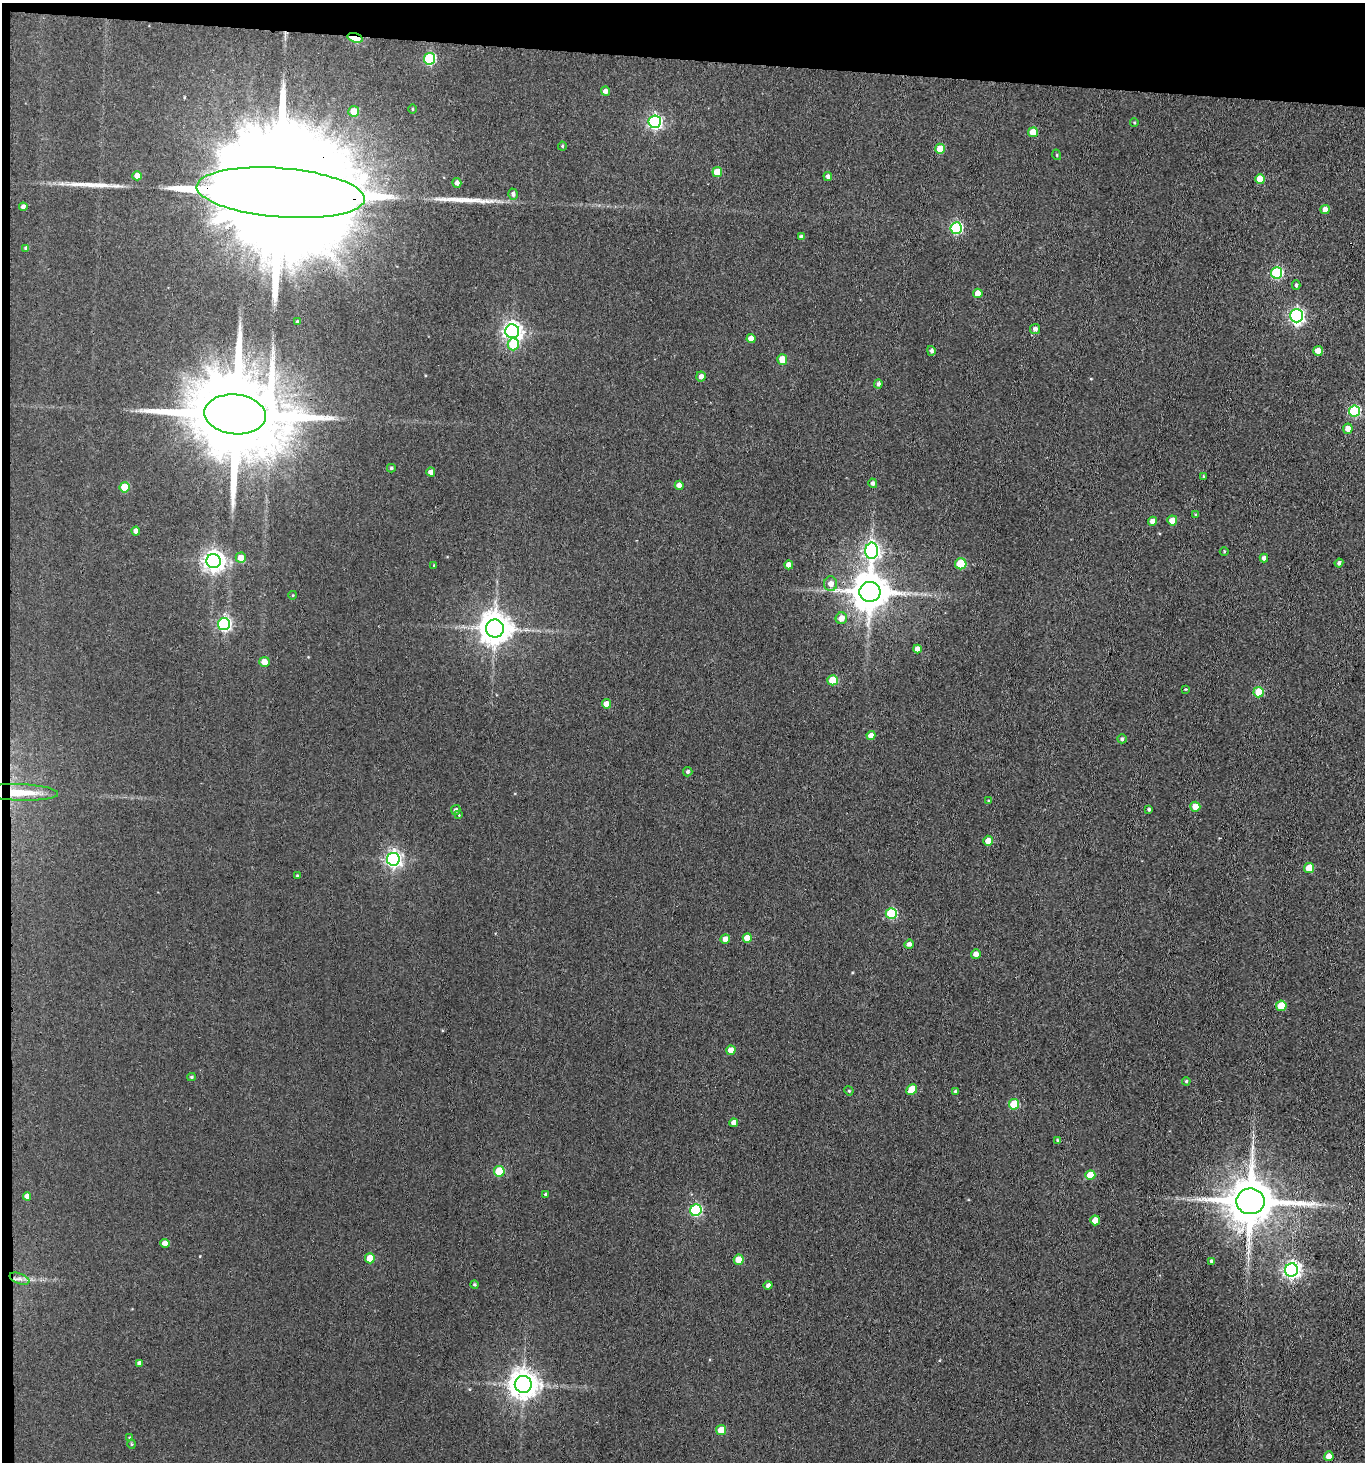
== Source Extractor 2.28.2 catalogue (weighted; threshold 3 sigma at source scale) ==
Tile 1 of 3 x 3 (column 1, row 1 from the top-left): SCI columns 220-1582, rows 2925-4384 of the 4470 x 4389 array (HDU 1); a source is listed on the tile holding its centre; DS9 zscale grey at full resolution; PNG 1367 x 1464 px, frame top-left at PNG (2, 3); each listed source drawn as its Kron ellipse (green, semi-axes under 4 px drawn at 4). Shown black and unused: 5% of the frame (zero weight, under 3 of 4 exposures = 5% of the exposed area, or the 3 px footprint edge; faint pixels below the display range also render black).
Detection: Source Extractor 2.28.2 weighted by HDU 2 'WHT'; one run over the whole footprint, this tile lists its part. Background 0.063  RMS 0.0065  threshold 0.0292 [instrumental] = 3 sigma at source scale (4.5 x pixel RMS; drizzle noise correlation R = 1.50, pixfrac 1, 0.05/0.05 arcsec/px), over >= 5 px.
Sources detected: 124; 2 inside a brighter object's white glare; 2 long thin detections or spike segments (spike, bleed or trail) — neither listed nor drawn; the other 120 listed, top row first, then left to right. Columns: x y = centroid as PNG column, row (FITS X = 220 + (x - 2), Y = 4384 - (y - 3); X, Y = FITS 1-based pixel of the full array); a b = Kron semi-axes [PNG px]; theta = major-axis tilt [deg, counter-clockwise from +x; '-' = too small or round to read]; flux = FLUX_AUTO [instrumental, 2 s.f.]
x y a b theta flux
355 38 8 4 -15 33
429 59 6 5 - 58
605 91 4 4 - 2.7
412 109 5 3 - 0.62
354 111 5 5 - 9.5
655 122 6 6 - 140
1134 123 4 3 - 0.63
1033 132 5 5 - 10
562 146 4 4 - 0.64
940 149 5 4 - 13
1057 155 5 3 - 0.57
717 172 5 5 - 13
137 176 5 4 - 5.1
828 176 4 4 - 2.1
1260 179 5 5 - 10
457 183 5 4 - 2.4
281 193 84 24 -5 60000
513 194 5 5 - 1.9
23 207 4 4 - 1.9
1325 210 5 4 - 5.6
956 228 6 5 - 71
801 237 4 4 - 1.8
26 248 4 4 - 1.7
1277 273 5 5 - 61
1296 285 5 4 - 0.96
978 293 5 4 - 6.6
1297 316 7 6 - 140
297 322 3 3 - 1
1035 329 5 5 - 2.5
512 331 7 7 - 280
751 338 4 4 - 4.5
513 344 6 5 - 20
931 351 5 4 - 1.5
1318 351 5 5 - 6.3
782 359 5 5 - 13
701 376 5 4 - 2.9
878 384 4 4 - 1.6
1354 411 5 5 - 56
235 414 31 20 -5 15000
1348 429 5 5 - 5.9
391 468 4 3 - 0.88
431 472 4 4 - 2.8
1203 476 3 3 - 0.7
873 483 5 4 - 1.5
679 485 4 4 - 3
124 487 5 5 - 19
1196 515 4 4 - 0.67
1172 520 5 5 - 6.3
1152 521 4 4 - 3.5
136 531 4 4 - 3.9
872 551 8 6 89 200
1224 552 4 3 - 0.57
241 558 5 5 - 7.2
1264 558 4 4 - 2
214 561 7 7 - 390
1339 563 4 4 - 1.6
961 564 5 5 - 19
434 565 4 2 - 0.47
789 565 4 4 - 4.1
831 584 7 6 - 4.5
870 592 10 10 - 1700
293 595 4 3 - 0.48
841 618 6 5 - 5.2
224 624 6 6 - 110
495 628 9 9 - 1100
917 649 4 4 - 3.9
264 662 5 5 - 5.6
833 680 5 5 - 18
1185 689 4 3 - 0.56
1259 692 5 5 - 18
606 704 4 4 - 7.7
871 736 4 4 - 4.6
1122 739 5 4 - 1.3
688 772 5 4 - 1.2
20 792 38 8 -2 14
988 801 3 3 - 0.56
1195 807 5 5 - 9.1
1149 809 3 3 - 1
456 810 5 4 - 2
459 815 4 4 - 0.53
988 841 5 5 - 6
393 859 6 6 - 200
1309 868 5 5 - 13
297 876 3 3 - 0.66
891 913 5 5 - 40
747 938 5 4 - 8.1
725 939 5 4 - 4.7
909 944 4 4 - 2.4
976 954 5 4 - 3.5
1281 1006 5 5 - 13
731 1050 4 4 - 5.5
192 1077 4 4 - 0.78
1186 1081 4 4 - 0.85
912 1089 6 5 - 13
849 1091 5 4 - 0.64
955 1091 4 4 - 1.1
1014 1104 5 5 - 25
734 1123 4 4 - 4.2
1058 1140 4 3 - 0.78
499 1171 5 5 - 24
1090 1175 5 5 - 14
545 1194 4 4 - 0.84
27 1196 4 4 - 3.8
1250 1201 14 13 - 2800
696 1210 6 5 - 66
1095 1220 5 5 - 8
165 1243 5 4 - 3.7
370 1258 5 5 - 12
739 1260 5 5 - 9.1
1212 1261 4 4 - 1.3
1292 1270 7 6 - 230
20 1279 10 5 -20 2.6
474 1285 4 4 - 0.98
768 1285 4 4 - 2
139 1363 4 4 - 1.8
523 1385 8 8 - 850
721 1430 5 5 - 12
130 1438 4 4 - 0.74
132 1444 4 4 - 0.74
1329 1456 5 4 - 6
Overlapping masked pixels (flux is a lower limit): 6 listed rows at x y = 355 38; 281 193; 235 414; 870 592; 20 792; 523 1385